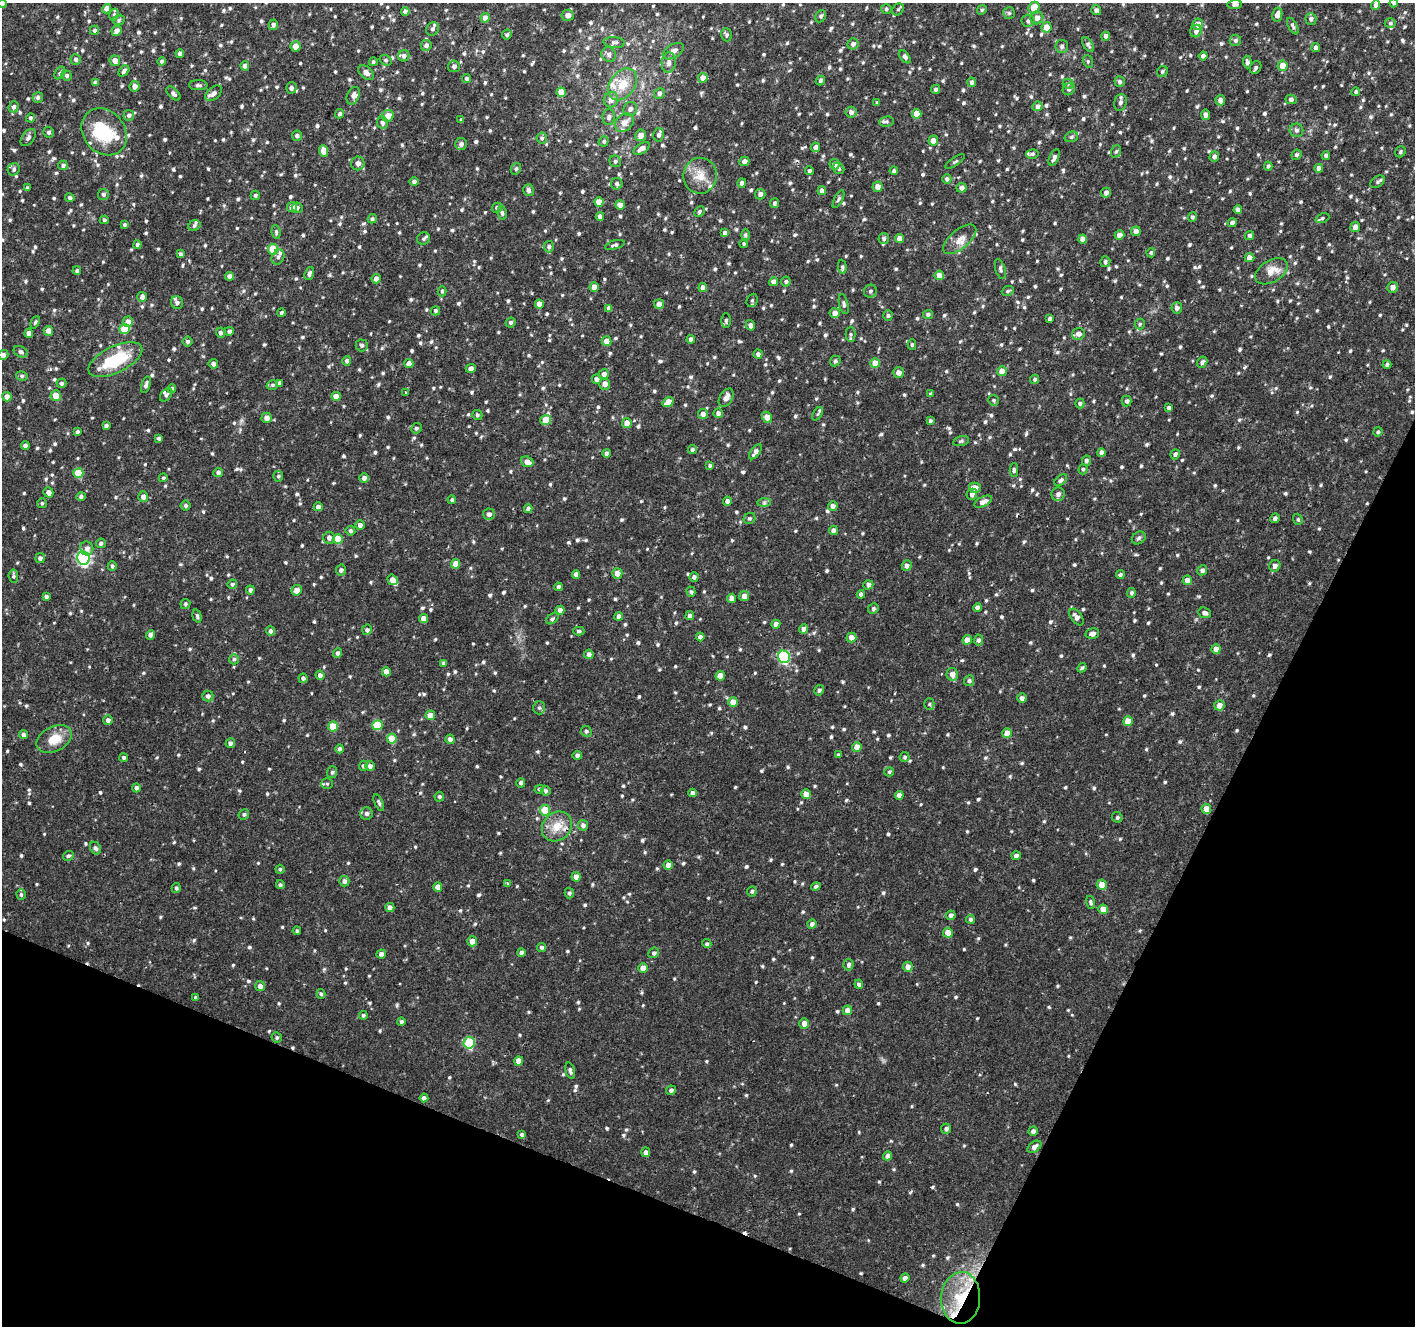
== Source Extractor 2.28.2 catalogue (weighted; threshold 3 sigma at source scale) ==
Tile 15 of 4 x 4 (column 3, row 4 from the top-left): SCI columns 2833-4245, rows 272-1595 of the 5657 x 5774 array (HDU 1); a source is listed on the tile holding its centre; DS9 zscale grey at full resolution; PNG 1417 x 1328 px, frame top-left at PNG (2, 3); each listed source drawn as its Kron ellipse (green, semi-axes under 4 px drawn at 4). Shown black and unused: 21% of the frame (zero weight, under 2 of 3 exposures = <1% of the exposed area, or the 3 px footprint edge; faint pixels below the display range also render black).
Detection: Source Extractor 2.28.2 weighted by HDU 2 'WHT'; one run over the whole footprint, this tile lists its part. Background 0.0432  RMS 0.0045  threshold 0.0203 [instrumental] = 3 sigma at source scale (4.5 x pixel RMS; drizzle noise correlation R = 1.50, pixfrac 1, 0.0396/0.0396 arcsec/px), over >= 5 px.
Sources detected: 1199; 1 inside a brighter object's white glare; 2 cosmic-ray / hot-pixel residue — neither listed nor drawn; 20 inside a brighter listed object's ellipse — not listed separately; of the other 1176, all 500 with FLUX_AUTO >= 0.71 (the completeness limit of this list) listed and drawn (676 fainter detections not listed), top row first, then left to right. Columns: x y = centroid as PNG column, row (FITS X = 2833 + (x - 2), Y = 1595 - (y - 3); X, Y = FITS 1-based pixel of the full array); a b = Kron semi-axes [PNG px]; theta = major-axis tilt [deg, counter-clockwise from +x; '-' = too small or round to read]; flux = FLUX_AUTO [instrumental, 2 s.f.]
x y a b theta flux
2 3 4 4 - 0.98
1394 3 4 4 - 0.81
1235 4 7 4 3 1.1
1376 5 5 4 - 1.4
1034 8 6 5 - 7.9
107 9 5 4 - 2.5
886 9 5 4 - 0.73
898 9 6 5 - 0.85
982 10 5 4 - 0.73
1096 10 5 4 - 1.3
405 11 4 4 - 1.6
1009 13 6 6 - 0.75
114 15 6 5 - 0.91
568 15 6 5 - 2.3
1277 15 7 5 79 2.4
821 16 6 5 - 0.96
485 18 5 4 - 3
1037 18 6 6 - 2.1
1311 19 6 5 - 1.2
119 20 6 5 - 0.86
1028 21 6 6 - 1.2
1390 23 5 5 - 0.76
1197 24 5 5 - 2.6
273 25 5 4 - 1.3
1293 26 9 4 -62 1.1
1047 27 5 5 - 5.6
432 29 7 6 - 1.3
95 30 4 4 - 0.83
117 31 5 5 - 2.4
1196 31 6 5 - 1.9
507 35 5 5 - 0.83
727 35 6 5 - 0.93
1106 36 4 4 - 1.6
1235 40 6 5 - 0.93
614 42 10 5 -5 1.3
853 44 6 5 - 1.7
426 45 5 5 - 1.3
1088 45 8 5 -58 0.93
296 46 5 5 - 3.4
1062 46 6 6 - 1.1
1316 48 4 4 - 1.5
673 51 12 6 32 2.4
180 54 4 4 - 1.3
609 54 8 7 - 1.3
404 56 5 5 - 1.3
1203 56 4 4 - 1.3
905 57 7 4 -52 1.1
76 59 5 5 - 1.2
386 60 6 5 - 0.85
115 61 5 5 - 2.7
162 61 4 4 - 0.78
1088 61 6 5 - 0.71
373 62 4 4 - 0.73
1247 62 6 4 -85 1.2
669 63 10 7 86 1.7
245 66 4 4 - 1.7
454 66 6 5 - 1.4
1282 66 5 5 - 4.5
1256 67 7 5 59 1.1
124 71 6 4 48 1.3
1162 71 6 5 - 0.91
366 72 9 5 -41 2.3
60 73 7 4 55 1.1
67 75 5 5 - 1
703 78 5 5 - 3.5
467 79 4 4 - 1.1
820 80 5 4 - 0.87
95 82 4 3 - 1.1
972 82 5 4 - 1.1
1120 82 5 5 - 1.2
623 84 17 12 55 7.5
1068 84 5 5 - 0.71
198 85 9 5 -1 1.1
135 86 5 5 - 2.5
291 88 5 5 - 1.4
935 89 5 4 - 0.9
1069 89 6 5 - 1.1
561 92 5 4 - 4
1356 92 4 4 - 0.82
214 93 9 6 43 1.9
659 93 5 5 - 0.97
173 94 9 5 -45 1.2
353 96 9 6 67 2
38 97 5 5 - 1.1
1291 99 5 4 - 1
611 100 8 7 - 2.5
1220 100 5 4 - 1.9
1120 102 8 6 78 1.4
877 103 3 3 - 0.82
1037 106 5 5 - 1.6
14 107 5 5 - 1.3
630 109 7 6 - 1.6
851 112 5 5 - 1.8
340 114 5 4 - 0.9
917 114 5 4 - 5.1
129 115 5 5 - 1.1
1205 115 5 4 - 1.9
388 116 6 5 - 3.9
609 117 8 6 87 1.2
30 118 4 4 - 1
461 120 4 3 - 0.75
887 121 7 5 6 0.98
382 123 6 5 - 1.8
624 123 10 8 44 2.9
1296 130 7 6 - 1.2
49 132 5 5 - 0.95
104 132 25 20 -51 20
641 135 6 5 - 2.9
659 135 7 5 77 1.5
297 136 5 5 - 1
1071 137 7 5 16 0.9
28 138 10 6 53 1.3
542 138 5 5 - 0.96
604 141 5 4 - 0.8
933 141 5 5 - 3.3
461 144 6 6 - 1.7
815 147 5 4 - 2
642 148 9 5 32 2.6
323 151 6 4 -86 6
1116 151 6 5 - 0.89
1400 152 6 5 - 0.73
1032 154 6 5 - 0.79
1297 155 5 5 - 0.99
1326 155 4 4 - 0.92
1214 156 5 5 - 1.6
1054 157 9 4 66 1.5
615 161 6 5 - 0.93
744 161 5 4 - 2
955 162 11 3 34 0.72
358 163 7 6 - 2
834 164 5 5 - 1.8
63 165 5 4 - 0.97
1268 166 4 4 - 0.79
839 168 6 5 - 0.81
1319 168 4 4 - 2.2
14 169 6 5 - 0.96
516 169 6 5 - 0.93
809 171 4 4 - 0.98
894 171 4 4 - 1.2
700 176 18 17 - 7.3
947 179 5 4 - 1
414 181 4 4 - 1.2
1377 182 8 5 36 0.89
742 183 5 4 - 1.3
617 184 6 5 - 1.1
878 187 5 5 - 2.9
27 188 4 3 - 0.84
962 188 5 5 - 1.6
528 190 6 5 - 1.5
822 191 4 4 - 1.8
1106 193 5 5 - 1.6
103 194 5 5 - 0.97
760 194 5 5 - 1.4
255 195 5 4 - 0.86
70 198 4 4 - 1.1
838 199 10 4 63 0.8
599 202 5 4 - 4.4
774 203 5 4 - 0.91
620 205 5 4 - 2.9
292 207 5 5 - 3.5
297 208 5 5 - 0.88
497 208 5 5 - 1.2
1238 210 4 4 - 1.6
699 212 6 4 46 0.9
502 213 7 4 -81 0.93
600 216 4 4 - 2
1192 217 5 4 - 0.93
1322 218 7 4 21 0.83
372 219 5 4 - 0.84
104 220 4 4 - 0.72
1232 223 4 4 - 1.7
125 225 4 4 - 0.76
194 226 6 5 - 0.83
1355 227 5 5 - 2.4
1136 231 5 4 - 2
276 232 7 4 -81 0.78
725 233 4 4 - 1.8
745 235 6 4 90 0.77
1119 235 5 4 - 3.2
1249 235 4 4 - 1.2
884 238 5 5 - 1.1
899 238 4 4 - 3.1
423 239 7 6 - 0.91
960 239 20 9 39 4.2
1083 239 4 4 - 2.9
744 243 4 4 - 0.8
137 245 4 4 - 0.88
615 245 10 4 16 1.1
549 247 6 5 - 1.1
273 249 5 5 - 13
1151 253 4 4 - 0.83
180 254 4 3 - 0.81
278 257 8 6 63 1.3
1250 258 5 4 - 3.3
1105 262 5 5 - 0.95
842 267 7 4 -84 0.87
1000 269 10 5 -74 1.1
77 271 4 4 - 0.86
1271 271 18 11 31 5.4
309 274 7 4 70 1.3
939 275 4 4 - 4
230 276 4 4 - 2.1
376 279 4 4 - 2.4
773 282 4 4 - 2.3
786 282 5 5 - 0.89
594 287 5 4 - 4.2
1393 287 5 5 - 2
703 288 4 4 - 2.5
442 291 5 4 - 0.72
870 291 6 6 - 1.1
1008 291 6 4 23 0.71
142 297 5 4 - 1.6
752 300 7 5 67 0.84
177 303 6 6 - 1.6
539 304 4 4 - 3.1
659 304 5 4 - 2.9
844 304 10 4 -77 1.1
609 308 4 4 - 1.8
1177 308 5 5 - 1.4
435 311 4 4 - 0.83
281 313 4 3 - 0.81
835 313 5 5 - 2.8
928 314 5 4 - 1.1
888 315 5 4 - 0.84
1050 319 4 3 - 0.92
726 321 7 5 90 0.99
35 322 6 3 65 0.72
128 322 5 5 - 3.4
511 322 5 4 - 0.85
1140 324 5 5 - 0.76
750 325 5 4 - 1.7
124 329 5 5 - 6.9
48 331 5 4 - 2.9
229 331 4 4 - 1.3
29 333 4 4 - 2
220 333 5 4 - 1.3
851 334 7 5 89 0.8
1078 334 6 6 - 2.1
691 339 4 4 - 1.9
607 341 5 5 - 3.6
188 342 5 5 - 1
362 345 6 6 - 0.99
912 345 5 4 - 0.78
21 352 7 5 -26 1
758 354 4 4 - 1.4
3 355 5 5 - 1.4
115 360 29 13 26 22
347 361 5 4 - 1.2
835 361 5 5 - 0.95
1202 362 6 5 - 1.2
409 363 4 4 - 2.8
875 363 5 5 - 6.5
213 364 5 5 - 1.5
1387 364 4 4 - 0.9
471 368 5 4 - 1.6
1002 371 5 5 - 4.2
898 373 5 5 - 2.3
604 374 5 5 - 1.7
22 376 6 4 -12 0.88
597 379 5 4 - 1.8
1035 379 5 4 - 0.87
61 383 5 4 - 0.93
280 383 4 3 - 1.2
605 384 6 5 - 2.3
146 385 9 4 73 1.3
272 385 6 4 16 0.83
172 389 4 4 - 1
405 393 3 3 - 1.4
930 394 4 3 - 0.87
166 395 7 5 51 0.83
56 396 5 5 - 4.9
336 396 5 4 - 3.2
7 397 5 4 - 2.4
726 398 10 6 59 2.5
994 400 5 5 - 0.75
1127 401 5 5 - 0.97
668 402 6 4 36 4.5
1080 403 5 4 - 0.93
1169 408 4 4 - 1
718 413 5 4 - 1.9
703 414 5 5 - 1.8
818 414 7 4 57 0.81
477 415 5 5 - 0.85
767 417 6 4 -58 3.6
267 418 5 5 - 2.6
546 420 5 5 - 8.2
930 421 4 4 - 0.95
627 423 5 4 - 3.5
106 426 4 4 - 1
416 428 5 5 - 0.87
77 432 4 3 - 1
1378 432 4 4 - 0.75
159 438 4 4 - 0.85
961 441 8 5 12 0.88
25 446 4 4 - 1.5
692 449 5 4 - 0.91
755 452 8 4 54 1.9
1101 452 4 4 - 1.6
607 453 4 4 - 1.6
1175 454 5 4 - 1.1
1086 461 5 4 - 1.1
527 462 6 5 - 2.8
710 465 3 3 - 0.75
1083 469 5 4 - 0.71
1014 470 7 4 -90 0.93
78 473 5 5 - 13
218 473 5 4 - 1.3
278 476 5 5 - 0.73
163 478 4 4 - 0.76
364 478 4 4 - 1.7
1061 480 7 4 38 1.1
975 488 6 5 - 3.3
48 492 5 5 - 2
972 494 5 5 - 1.6
1058 494 7 6 - 2
81 497 5 4 - 1.1
143 497 5 5 - 2.2
452 500 4 4 - 0.77
727 501 4 4 - 1.6
983 502 9 5 26 2.6
42 503 5 5 - 0.71
764 503 7 4 0 0.86
186 505 5 5 - 0.78
833 506 5 4 - 1.9
318 507 4 4 - 1.6
528 509 4 4 - 1.7
489 514 6 5 - 1.5
750 518 6 5 - 0.83
1275 518 5 4 - 1.3
1298 519 6 4 -70 0.73
360 525 5 5 - 1.9
833 530 5 4 - 1.6
350 531 5 4 - 1
329 538 6 5 - 1.8
1139 538 7 6 - 1
338 539 5 5 - 8.9
101 543 5 4 - 1.1
87 548 7 6 - 1.8
40 558 5 5 - 1.1
83 558 7 6 - 77
456 564 5 4 - 4
112 566 5 4 - 0.81
907 566 5 5 - 1.6
1275 566 6 5 - 1.7
341 570 5 5 - 1.2
1202 570 5 4 - 1.2
617 573 5 5 - 3
576 575 4 4 - 1.7
1120 575 4 4 - 0.76
13 576 7 4 -82 0.85
694 577 4 4 - 1.2
392 580 5 4 - 3.1
1187 580 5 4 - 2.2
232 584 4 4 - 0.93
868 585 5 4 - 1.8
558 587 4 4 - 1
250 590 4 4 - 1
297 590 5 5 - 3.5
691 592 5 4 - 0.72
1131 593 5 4 - 0.86
861 594 4 4 - 1.5
744 596 5 4 - 2.9
46 597 4 4 - 1.3
732 598 4 4 - 2.5
185 604 5 4 - 0.85
977 608 4 4 - 1.4
873 609 5 5 - 1.1
560 610 4 4 - 2.1
1205 613 6 5 - 1.4
197 616 7 4 -74 0.84
619 616 4 4 - 1.8
690 616 4 4 - 1.4
1076 617 9 5 -54 2.3
423 619 4 4 - 3.1
552 619 7 4 36 0.84
776 624 4 4 - 2.2
804 629 4 4 - 1.6
367 630 5 5 - 1.2
271 631 5 4 - 1.4
579 631 6 4 -2 0.78
1092 634 7 5 13 1.8
150 635 5 4 - 1.4
700 637 4 4 - 1.2
851 637 5 5 - 3.1
967 640 5 4 - 3.3
978 640 5 5 - 0.96
1216 649 5 4 - 2.7
337 653 5 4 - 1.2
589 654 5 4 - 1.6
784 657 6 6 - 41
234 659 5 5 - 0.85
444 663 4 4 - 0.92
1082 668 5 3 - 0.72
386 672 4 4 - 3.6
952 674 6 5 - 2.9
320 675 4 4 - 1.5
720 676 5 4 - 4.7
303 678 4 4 - 1.1
969 681 5 5 - 1.1
819 690 5 4 - 0.98
208 696 5 5 - 1.3
1022 698 4 4 - 1.7
733 702 5 5 - 4.3
929 704 5 5 - 0.82
1219 705 5 5 - 2.8
539 708 6 5 - 1.1
430 715 5 4 - 4.2
108 720 5 5 - 1.5
1128 721 5 4 - 5.7
378 725 5 5 - 11
333 726 5 5 - 9.1
586 731 6 5 - 0.89
1007 733 5 4 - 3.6
23 735 4 4 - 1.5
54 739 19 12 27 8
392 739 5 5 - 8.2
450 739 4 4 - 1.8
230 743 5 4 - 1.3
857 747 5 4 - 3.8
340 749 4 4 - 1.1
577 755 4 4 - 1.2
838 755 4 3 - 0.73
905 757 5 5 - 0.79
124 758 4 4 - 0.94
363 766 5 4 - 1.2
370 766 5 5 - 1.5
332 772 6 5 - 0.8
889 772 5 4 - 0.76
521 783 4 4 - 0.97
327 784 6 5 - 0.79
136 788 4 4 - 1.2
539 789 5 4 - 0.78
546 791 5 4 - 0.85
692 793 4 4 - 1.8
806 794 5 5 - 3.1
899 795 4 4 - 2.8
439 797 5 4 - 0.96
379 803 9 4 -65 0.86
1206 809 5 5 - 4
545 810 5 5 - 12
244 814 5 5 - 0.86
367 814 6 6 - 1.2
1117 817 5 5 - 0.73
583 825 5 5 - 1.4
557 827 16 13 44 7
96 848 7 5 -61 1
68 856 5 4 - 0.76
1016 856 4 4 - 1.5
668 865 4 4 - 2.8
280 869 4 4 - 0.73
576 877 4 4 - 3
344 881 5 5 - 1.7
507 884 3 2 - 1.1
280 885 4 4 - 0.8
1102 885 5 5 - 4.7
816 886 5 4 - 1
438 887 4 4 - 2.8
176 888 5 4 - 0.75
752 891 5 5 - 0.92
569 893 5 5 - 1
21 894 5 4 - 0.8
1091 902 7 4 -73 0.84
390 907 4 4 - 2.2
1103 909 5 4 - 4.9
951 915 5 4 - 1.4
970 919 4 4 - 0.94
812 924 4 4 - 1.4
297 931 4 4 - 0.73
948 933 5 5 - 5.3
472 941 5 5 - 3.8
707 944 5 4 - 0.81
542 947 4 4 - 1.1
521 953 4 4 - 1.8
654 953 5 5 - 1.1
381 954 4 4 - 1.8
848 965 6 5 - 1.1
908 967 5 5 - 2.4
643 968 5 4 - 3.9
859 984 4 4 - 1.1
260 986 5 4 - 1.7
321 994 5 4 - 0.74
196 997 3 3 - 0.77
847 1010 5 4 - 2.9
363 1015 4 4 - 0.78
401 1022 4 4 - 0.94
804 1023 5 4 - 2.8
277 1038 5 5 - 0.77
469 1043 6 5 - 21
519 1061 5 4 - 3.1
570 1071 8 4 -75 1.1
671 1090 5 4 - 0.97
424 1098 4 4 - 1.5
946 1129 5 5 - 1.2
1033 1131 4 4 - 1.6
522 1134 4 4 - 0.83
1034 1147 8 5 36 1.9
646 1152 5 4 - 1.9
888 1156 4 4 - 2.2
905 1278 5 4 - 1.6
961 1298 26 19 87 18
Overlapping masked pixels (flux is a lower limit): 1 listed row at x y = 961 1298
Isophote crosses this tile's border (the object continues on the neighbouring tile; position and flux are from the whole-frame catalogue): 3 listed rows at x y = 2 3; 1394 3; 3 355